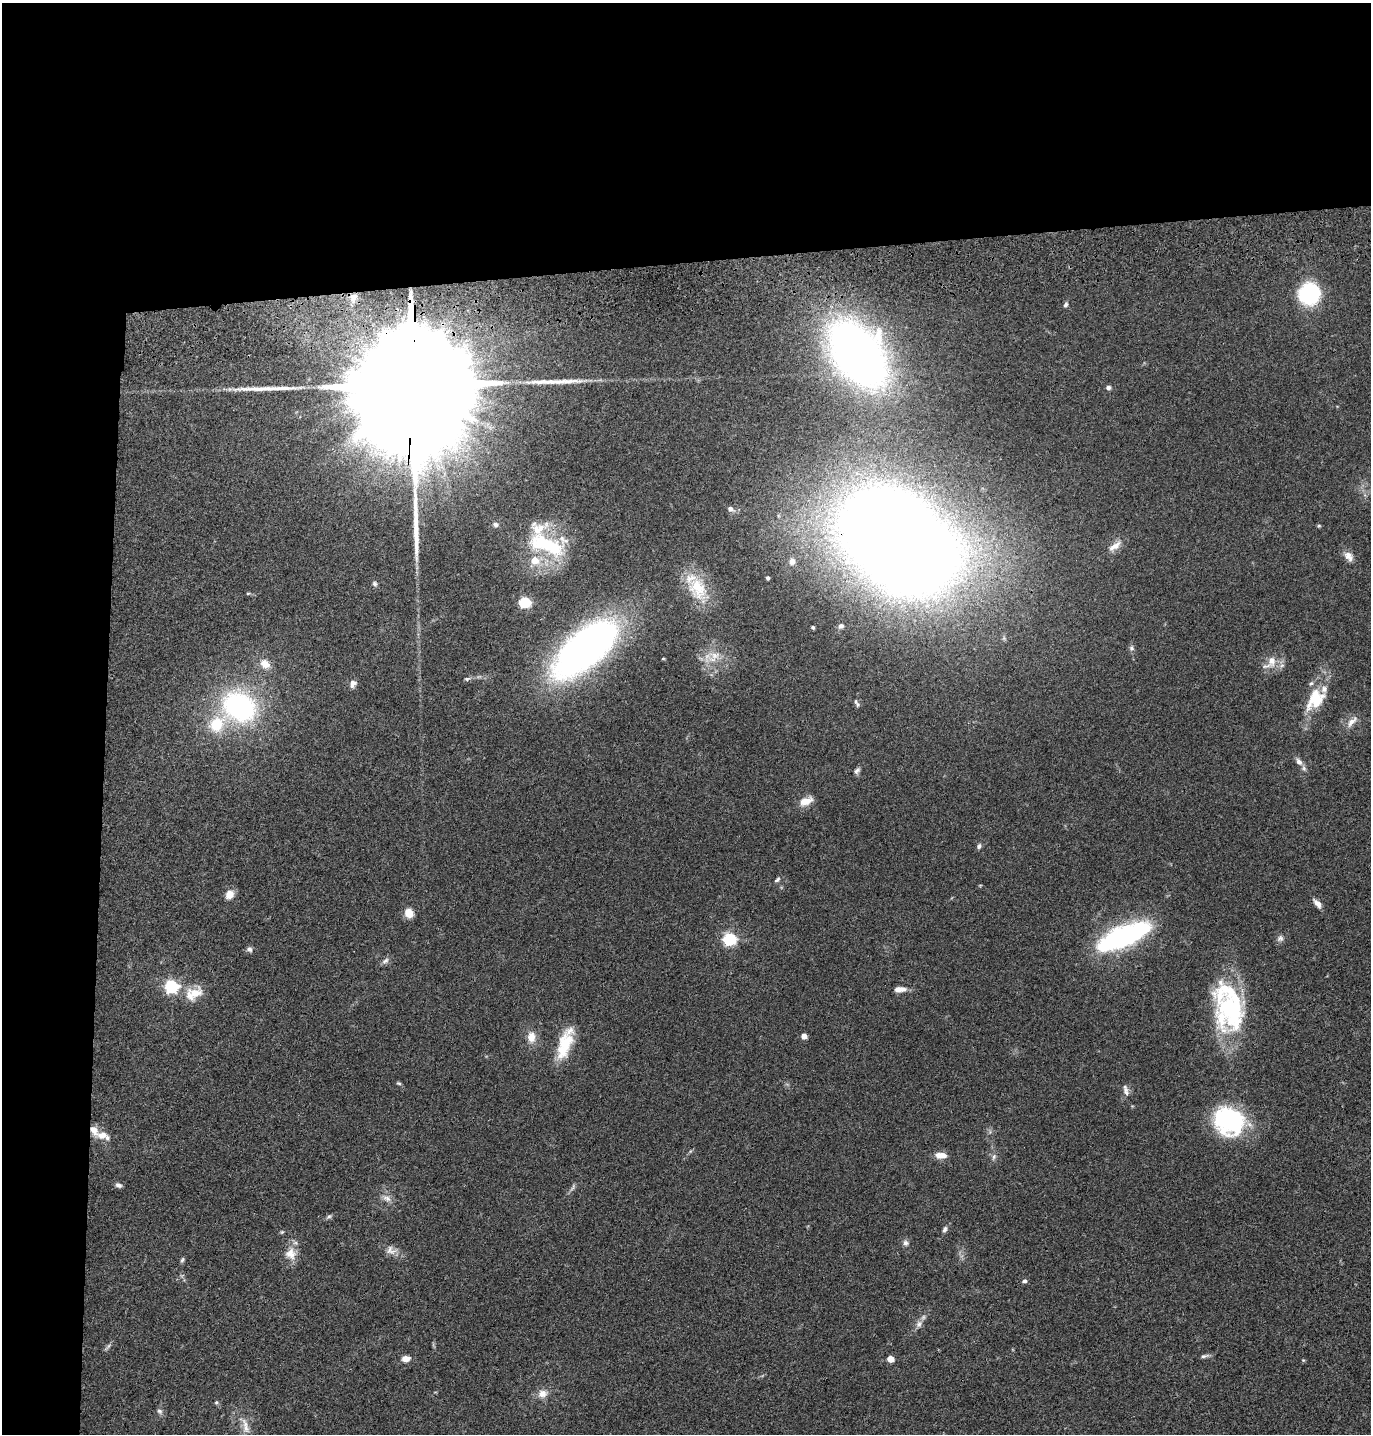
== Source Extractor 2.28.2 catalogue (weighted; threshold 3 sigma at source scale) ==
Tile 1 of 3 x 3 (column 1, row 1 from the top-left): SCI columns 121-1489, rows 2980-4411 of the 4347 x 4526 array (HDU 1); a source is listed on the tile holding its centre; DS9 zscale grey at full resolution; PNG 1373 x 1436 px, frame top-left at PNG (2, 3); no overlay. Shown black and unused: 24% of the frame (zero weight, under 3 of 4 exposures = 6% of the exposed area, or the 3 px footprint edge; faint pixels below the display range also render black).
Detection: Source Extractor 2.28.2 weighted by HDU 2 'WHT'; one run over the whole footprint, this tile lists its part. Background 0.0846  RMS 0.0061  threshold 0.0273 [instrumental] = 3 sigma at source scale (4.5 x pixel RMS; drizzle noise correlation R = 1.50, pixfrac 1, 0.05/0.05 arcsec/px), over >= 5 px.
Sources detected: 95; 2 too faint to see at this stretch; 1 inside a brighter object's white glare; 2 long thin detections or spike segments (spike, bleed or trail) — not listed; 7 inside a brighter listed object's ellipse — not listed separately; the other 83 listed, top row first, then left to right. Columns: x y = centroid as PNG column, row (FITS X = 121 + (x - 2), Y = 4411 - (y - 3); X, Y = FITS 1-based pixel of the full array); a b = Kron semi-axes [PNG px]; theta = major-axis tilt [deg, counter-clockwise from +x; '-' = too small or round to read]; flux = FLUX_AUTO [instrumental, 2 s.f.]
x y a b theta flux
1310 294 18 17 - 66
353 297 9 8 - 4.2
1066 305 7 5 66 1.4
858 354 44 28 -53 620
412 387 71 23 87 67000
1108 388 6 5 - 1.9
731 509 11 7 -29 2.6
496 525 8 7 - 1.9
1319 526 5 4 - 0.73
899 542 74 50 -35 2200
546 544 50 23 -15 56
1115 546 22 8 37 5.9
1349 556 14 10 -54 4.4
792 562 8 7 - 3.4
767 578 4 3 - 1.5
375 584 7 6 - 1.5
697 588 38 23 -62 26
248 593 6 4 1 0.68
524 602 5 5 - 69
841 626 7 6 - 1.4
813 627 4 3 - 1.1
586 647 67 28 41 360
1131 648 8 7 - 1.7
715 655 19 11 -16 9.5
663 659 5 3 - 0.55
1272 661 18 11 86 7.8
265 664 15 11 -41 6.9
467 679 8 5 11 1.3
353 684 10 7 65 3.2
1315 699 31 19 53 23
858 705 7 7 - 1.6
239 706 33 27 -31 110
1352 722 20 8 46 5.1
216 724 19 15 51 22
1299 762 8 6 -58 3.2
857 771 9 6 53 1.9
806 801 16 9 25 7
979 846 8 5 65 1.4
777 879 9 5 42 1.4
229 894 10 8 60 6.2
1317 903 12 5 -47 3.8
409 913 9 8 - 8.4
1123 937 46 16 23 140
1280 938 10 8 38 2.4
729 939 6 5 - 110
249 949 7 6 - 1.9
385 961 11 6 38 2.2
171 986 6 6 - 130
900 989 13 6 2 5
194 993 25 16 30 12
1230 1007 60 33 -75 85
804 1036 4 4 - 7.6
531 1037 14 10 -87 7.1
564 1045 37 16 72 23
399 1083 7 4 -26 0.92
1126 1090 16 7 -75 3.1
1229 1121 32 27 -29 76
94 1130 16 8 -57 6.4
107 1138 8 7 - 1.9
941 1155 13 6 -7 6.7
994 1157 9 6 73 1.9
118 1185 9 6 -20 1.9
573 1187 13 4 59 1.8
386 1198 13 9 -29 3.9
329 1216 9 5 33 1.3
945 1229 9 5 68 1.6
282 1232 6 5 - 0.77
906 1243 8 7 - 2.1
391 1250 17 11 -18 5
291 1254 18 15 -76 8.6
182 1260 8 5 66 1.1
182 1275 6 4 19 0.86
1024 1281 6 5 - 1.3
919 1324 11 8 62 3.1
107 1347 14 4 49 1.6
1204 1356 12 5 8 1.7
406 1359 8 6 2 5.4
890 1359 5 4 - 12
1303 1360 5 4 - 0.61
543 1394 14 11 18 5.7
216 1402 6 4 68 0.86
160 1411 9 7 -56 2
245 1426 29 10 -73 8.6
Overlapping masked pixels (flux is a lower limit): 3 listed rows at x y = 412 387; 899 542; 94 1130